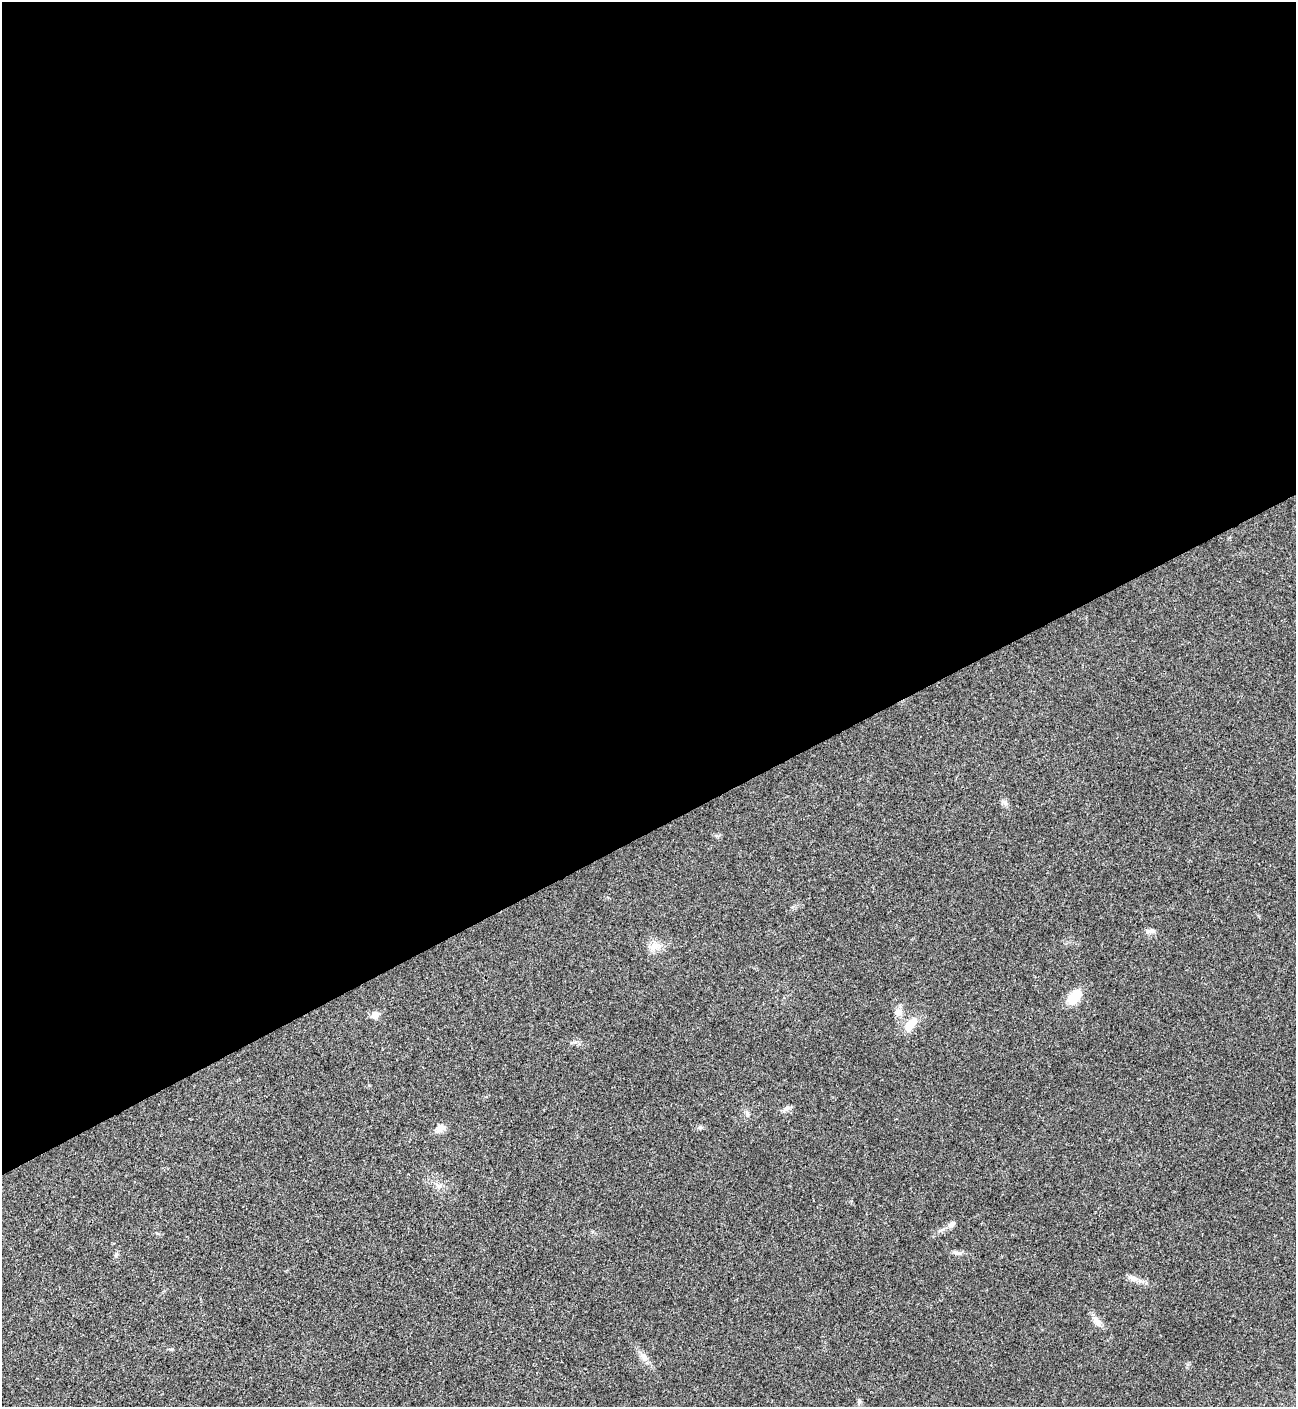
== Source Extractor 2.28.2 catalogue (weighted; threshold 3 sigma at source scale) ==
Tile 2 of 4 x 4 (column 2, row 1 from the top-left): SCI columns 1582-2875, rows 4219-5623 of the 5618 x 5630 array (HDU 1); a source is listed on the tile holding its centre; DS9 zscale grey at full resolution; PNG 1298 x 1409 px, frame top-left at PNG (2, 2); no overlay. Shown black and unused: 59% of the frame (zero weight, under 3 of 4 exposures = <1% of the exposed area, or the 3 px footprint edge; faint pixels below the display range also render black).
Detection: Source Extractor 2.28.2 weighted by HDU 2 'WHT'; one run over the whole footprint, this tile lists its part. Background 0.0199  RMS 0.004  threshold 0.0181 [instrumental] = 3 sigma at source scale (4.5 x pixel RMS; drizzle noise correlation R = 1.50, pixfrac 1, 0.05/0.05 arcsec/px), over >= 5 px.
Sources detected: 18; all 18 listed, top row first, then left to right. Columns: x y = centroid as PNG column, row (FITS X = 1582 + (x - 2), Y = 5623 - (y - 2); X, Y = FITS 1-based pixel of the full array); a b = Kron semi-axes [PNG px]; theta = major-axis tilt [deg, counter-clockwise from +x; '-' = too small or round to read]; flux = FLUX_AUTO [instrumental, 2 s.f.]
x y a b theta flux
1005 803 9 5 -31 1.1
1151 931 12 6 -5 1.5
655 946 18 11 33 3.8
1074 997 16 9 56 10
898 1012 11 10 - 2.5
375 1015 6 5 - 5.5
911 1024 20 10 53 5.7
786 1108 11 6 28 1.4
747 1113 8 4 -90 0.82
700 1127 7 6 - 0.82
440 1128 15 9 28 2.8
439 1185 11 6 -10 1.7
951 1224 11 6 30 1.6
958 1253 11 4 -5 1.3
1133 1279 15 8 -17 2.4
1097 1322 18 7 -58 2.8
643 1357 16 5 -57 2.3
859 1402 8 5 65 0.82
Unlisted compact peaks at least as high as the median listed source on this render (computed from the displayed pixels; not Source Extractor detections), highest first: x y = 172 1349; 116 1254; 575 1042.